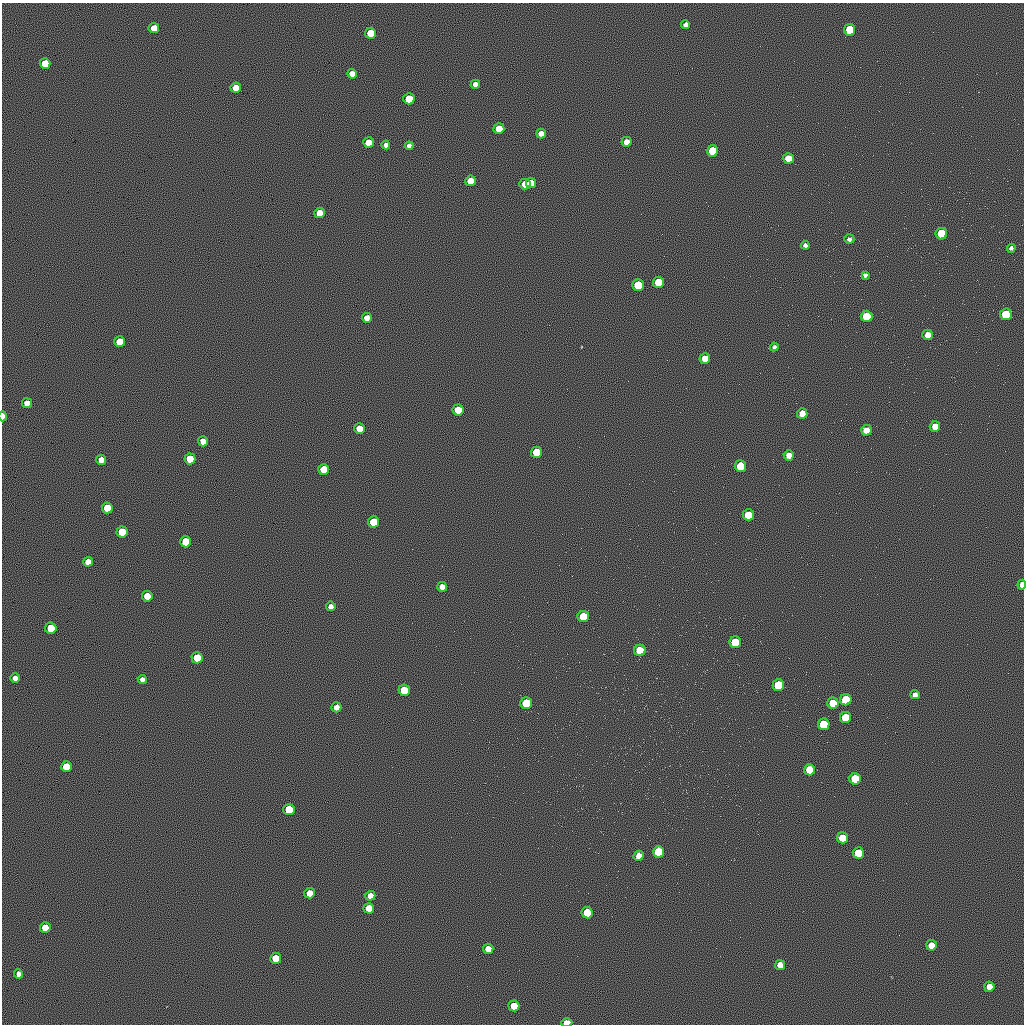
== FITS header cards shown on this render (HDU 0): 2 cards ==
NAXIS1  =                 1022 / length of data axis 1
NAXIS2  =                 1022 / length of data axis 2

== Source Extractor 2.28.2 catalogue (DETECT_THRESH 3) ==
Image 1022 x 1022 px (HDU 0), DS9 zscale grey, 1 PNG px = 1 image px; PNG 1026 x 1026 px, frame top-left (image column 1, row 1022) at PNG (2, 3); each listed source drawn as its Kron ellipse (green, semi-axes under 4 px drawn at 4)
Background 0.278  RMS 91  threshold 272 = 3 sigma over >= 5 px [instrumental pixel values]
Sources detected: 96; all 96 listed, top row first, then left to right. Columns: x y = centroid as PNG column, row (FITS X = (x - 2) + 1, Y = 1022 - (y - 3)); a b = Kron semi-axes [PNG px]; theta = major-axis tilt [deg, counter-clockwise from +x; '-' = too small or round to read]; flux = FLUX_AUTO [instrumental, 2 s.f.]
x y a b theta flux
686 25 4 4 - 22000
154 28 5 5 - 83000
850 30 6 5 - 190000
370 33 5 5 - 110000
45 63 5 5 - 110000
352 74 5 5 - 42000
475 84 5 4 - 30000
236 88 5 5 - 78000
409 99 5 5 - 150000
499 129 5 5 - 97000
541 133 5 5 - 36000
368 142 5 5 - 76000
626 142 5 5 - 38000
386 145 4 4 - 24000
409 146 4 4 - 25000
712 151 5 5 - 170000
788 158 5 5 - 69000
470 181 5 5 - 60000
531 183 5 5 - 61000
525 184 5 5 - 60000
320 213 5 5 - 76000
941 234 6 6 - 200000
849 239 5 4 - 16000
805 245 4 4 - 15000
1011 248 4 4 - 13000
865 275 4 4 - 14000
659 282 5 5 - 170000
638 285 5 5 - 150000
1006 314 6 6 - 190000
867 316 6 5 - 160000
367 318 5 5 - 41000
928 335 5 5 - 50000
120 342 5 5 - 130000
774 347 4 4 - 14000
705 358 5 5 - 63000
27 403 5 5 - 39000
458 410 5 5 - 130000
802 413 5 5 - 51000
3 416 5 3 - 45000
935 426 5 5 - 56000
359 428 5 5 - 77000
866 430 5 5 - 55000
203 441 5 5 - 55000
536 452 5 5 - 170000
789 455 5 5 - 39000
190 459 5 5 - 120000
101 460 5 5 - 48000
740 466 6 5 - 160000
324 469 5 5 - 130000
107 508 5 5 - 150000
748 515 5 5 - 140000
374 522 5 5 - 180000
122 532 5 5 - 160000
186 542 5 5 - 180000
88 562 5 5 - 40000
1022 585 5 4 - 32000
442 587 5 5 - 33000
147 596 5 5 - 73000
331 606 5 4 - 27000
583 617 6 5 - 160000
51 628 5 5 - 180000
735 642 6 6 - 200000
640 650 6 5 - 150000
197 658 5 5 - 150000
15 678 5 5 - 36000
142 679 4 4 - 27000
778 685 6 5 - 170000
404 690 5 5 - 160000
915 695 5 4 - 23000
846 700 6 5 - 190000
526 703 6 6 - 200000
833 703 5 5 - 130000
336 707 5 5 - 40000
845 717 6 5 - 140000
824 724 6 5 - 180000
66 767 5 5 - 140000
810 770 5 5 - 130000
855 779 6 5 - 200000
289 809 5 5 - 170000
842 838 5 5 - 120000
659 852 6 5 - 200000
858 853 5 5 - 180000
639 856 5 5 - 36000
309 893 5 5 - 75000
370 896 5 5 - 50000
369 908 5 5 - 76000
587 913 5 5 - 140000
45 927 5 5 - 92000
931 945 5 5 - 66000
488 949 5 5 - 56000
276 958 5 5 - 120000
780 965 5 5 - 52000
19 974 4 4 - 26000
989 987 5 5 - 66000
514 1006 5 5 - 99000
567 1023 5 4 - 89000
At the frame edge (FLAGS 8, measured only in part): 3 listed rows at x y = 3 416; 1022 585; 567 1023